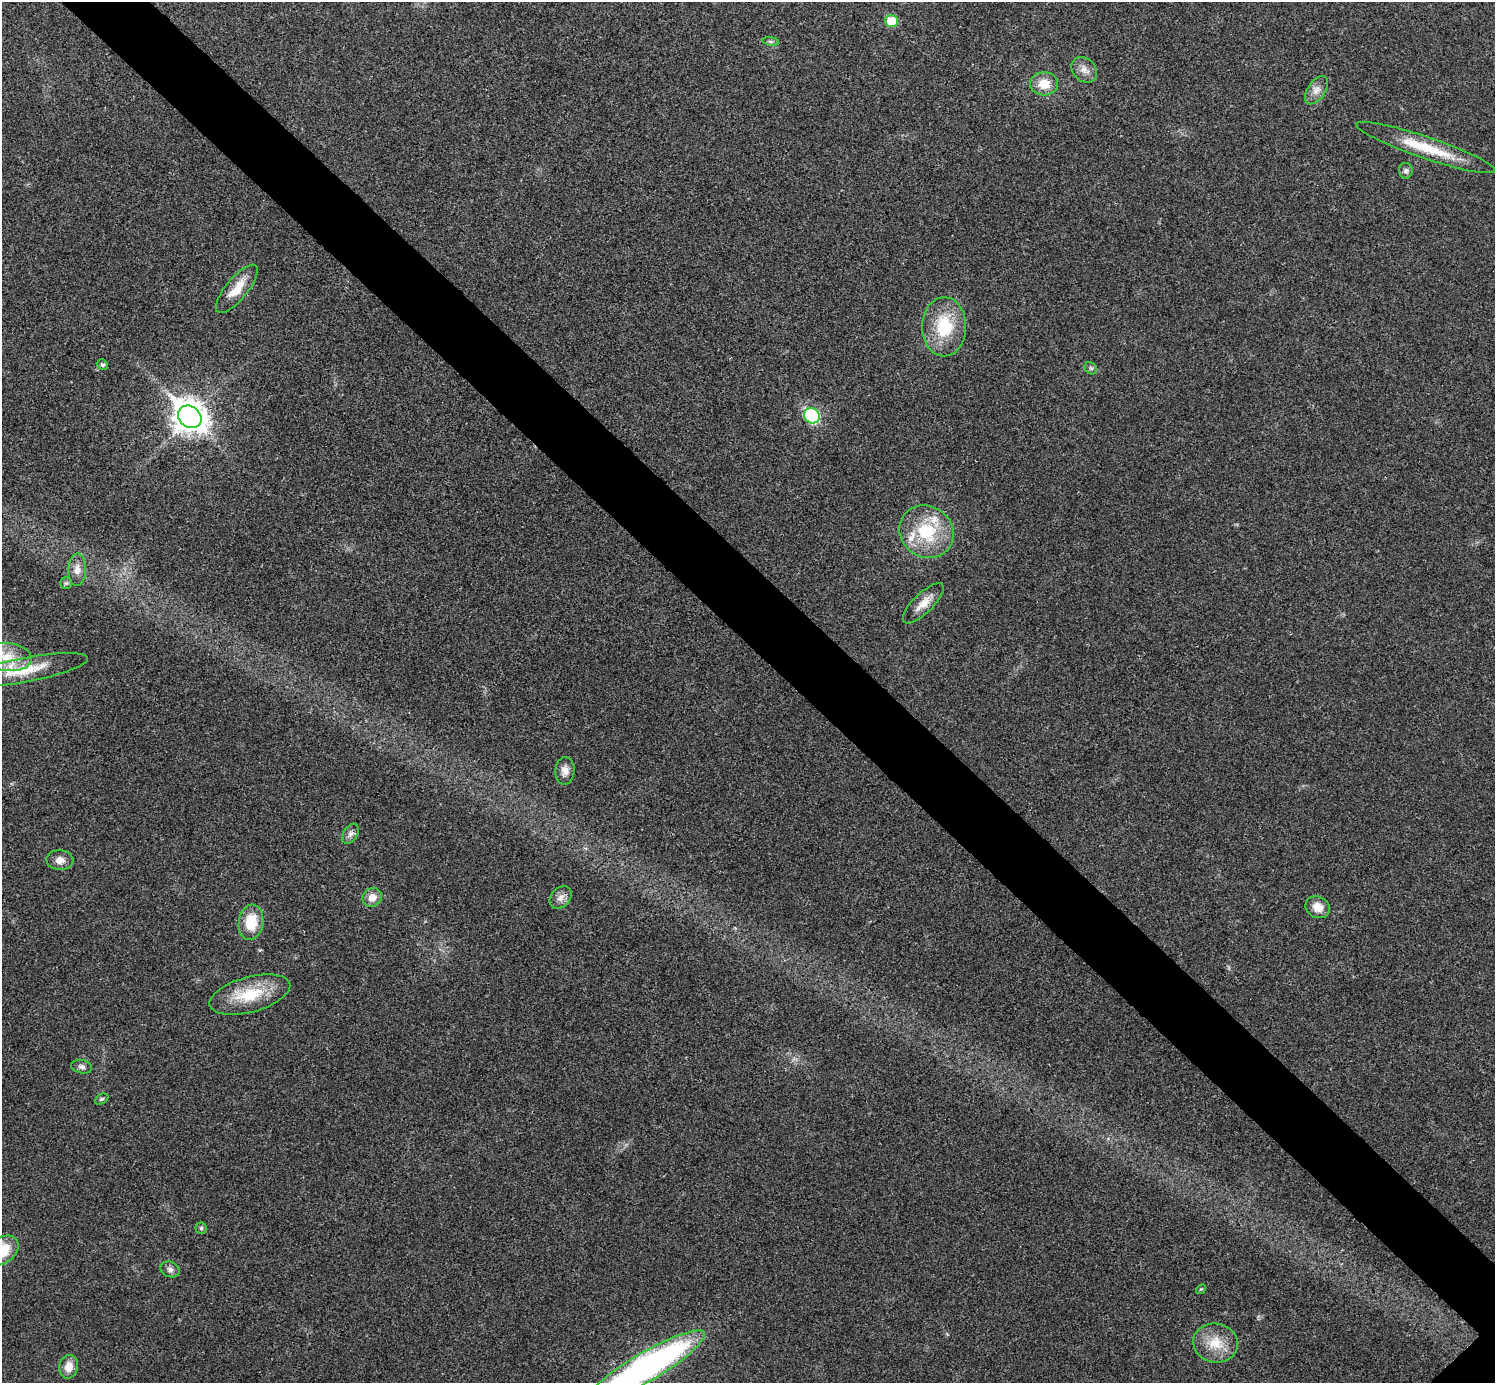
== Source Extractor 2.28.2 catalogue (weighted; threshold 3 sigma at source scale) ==
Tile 11 of 4 x 4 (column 3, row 3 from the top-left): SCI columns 2992-4484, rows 1541-2921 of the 5985 x 5985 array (HDU 1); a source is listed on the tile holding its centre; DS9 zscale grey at full resolution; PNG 1497 x 1385 px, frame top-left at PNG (2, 2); each listed source drawn as its Kron ellipse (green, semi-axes under 4 px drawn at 4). Shown black and unused: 6% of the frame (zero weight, under 3 of 4 exposures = <1% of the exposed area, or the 3 px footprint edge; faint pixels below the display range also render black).
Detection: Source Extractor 2.28.2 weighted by HDU 2 'WHT'; one run over the whole footprint, this tile lists its part. Background 0.0219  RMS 0.0054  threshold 0.0245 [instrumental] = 3 sigma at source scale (4.5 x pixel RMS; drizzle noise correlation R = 1.50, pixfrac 1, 0.05/0.05 arcsec/px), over >= 5 px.
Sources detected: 38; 2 inside a brighter listed object's ellipse — not listed separately; the other 36 listed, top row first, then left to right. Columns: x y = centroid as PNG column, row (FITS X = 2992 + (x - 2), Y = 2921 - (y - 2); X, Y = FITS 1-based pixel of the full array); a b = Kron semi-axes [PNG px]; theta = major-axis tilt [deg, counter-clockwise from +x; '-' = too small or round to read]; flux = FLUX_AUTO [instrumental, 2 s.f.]
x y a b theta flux
892 21 6 6 - 17
771 41 8 4 -9 1.1
1084 70 14 11 -45 4.4
1044 84 14 11 0 9.2
1316 90 16 9 56 4.2
1425 147 73 11 -19 22
1406 171 8 7 - 1.5
237 289 30 11 50 11
944 327 29 22 90 26
102 365 6 5 - 1.1
1091 368 7 5 -43 1.1
812 416 8 7 - 67
190 417 12 10 -41 880
927 532 28 25 -35 30
77 570 16 9 88 4.4
66 583 5 5 - 0.99
923 603 27 10 45 6.9
7 657 25 14 -6 14
24 670 64 12 11 19
565 771 14 9 87 3.7
350 834 11 7 57 2.4
60 860 13 10 -3 4.5
372 897 10 9 - 5.1
561 898 13 9 47 3.6
1318 907 12 10 -28 6.3
251 922 18 12 81 15
250 995 41 17 15 23
82 1067 10 6 -12 1.9
101 1099 7 5 26 0.94
201 1228 5 5 - 0.88
2 1250 18 13 36 17
170 1269 10 7 -24 2.3
1201 1289 5 4 - 0.65
1215 1343 22 19 -11 13
69 1367 12 9 78 6.1
646 1367 67 14 30 210
Overlapping masked pixels (flux is a lower limit): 1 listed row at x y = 646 1367
Isophote crosses this tile's border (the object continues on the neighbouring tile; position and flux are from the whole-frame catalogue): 3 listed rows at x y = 7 657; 2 1250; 646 1367